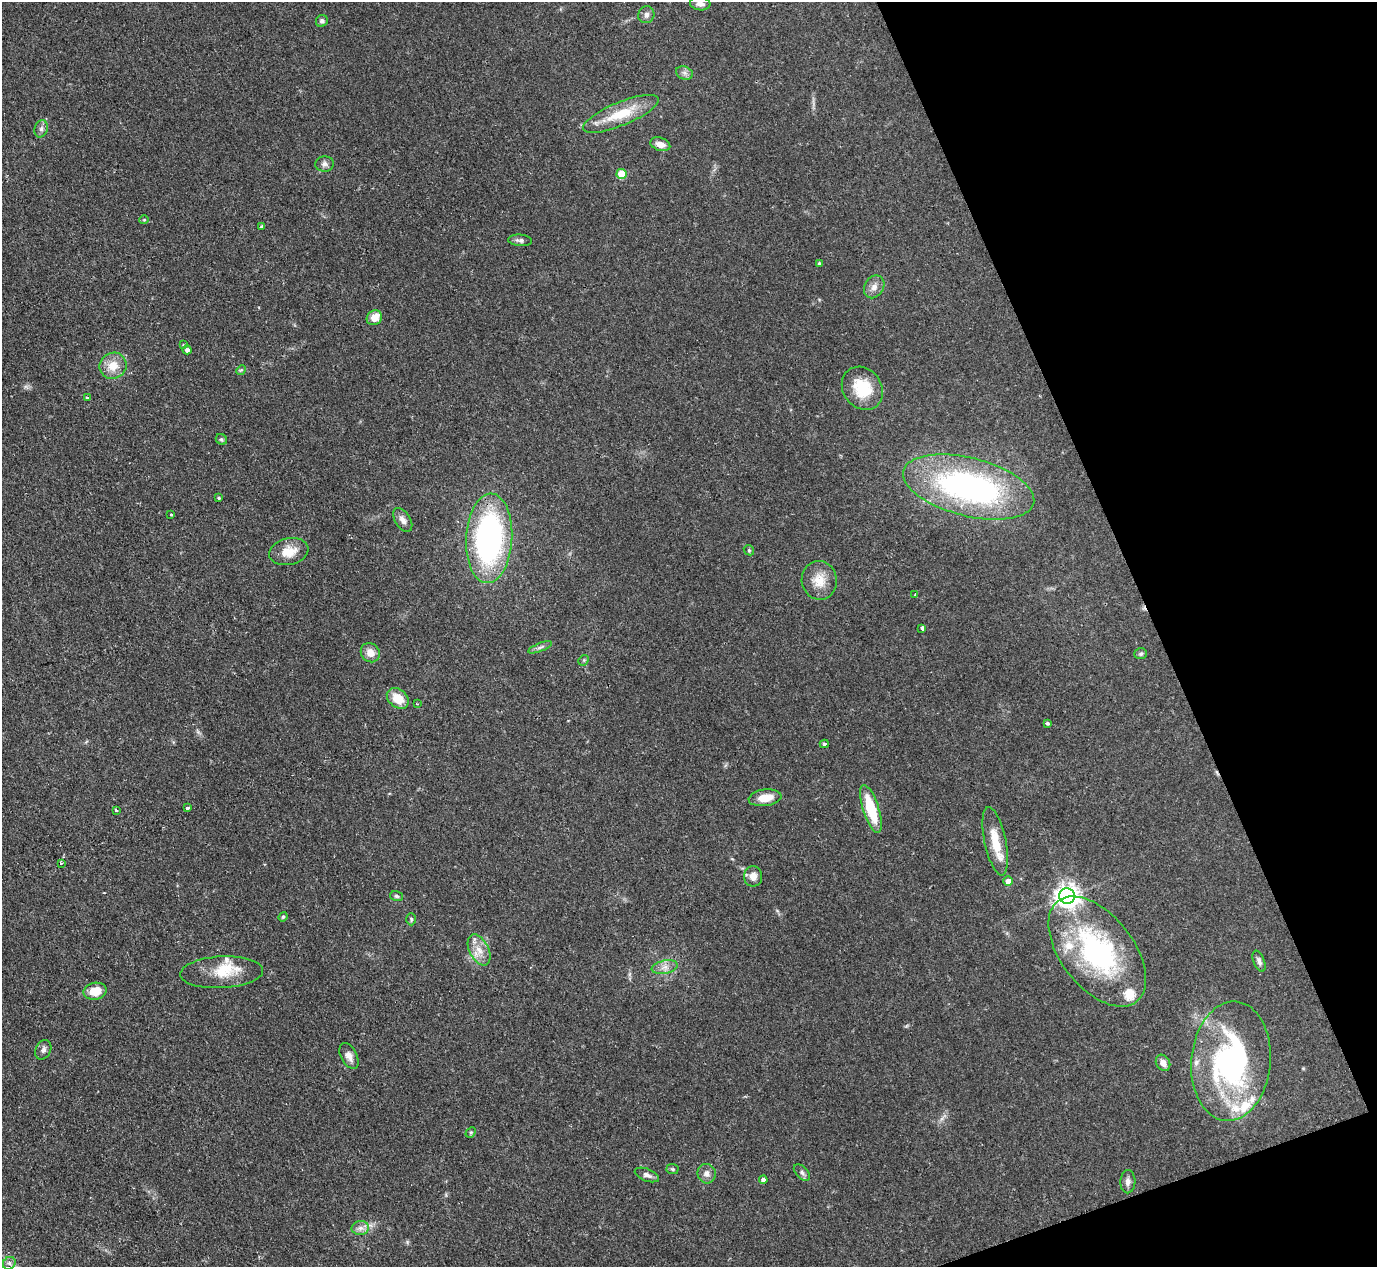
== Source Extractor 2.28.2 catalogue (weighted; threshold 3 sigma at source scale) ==
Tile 12 of 4 x 4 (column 4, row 3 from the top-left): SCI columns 4126-5500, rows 1416-2680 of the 5506 x 5493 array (HDU 1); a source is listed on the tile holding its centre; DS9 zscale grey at full resolution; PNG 1379 x 1269 px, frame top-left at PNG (2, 2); each listed source drawn as its Kron ellipse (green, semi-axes under 4 px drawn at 4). Shown black and unused: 18% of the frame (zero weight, under 2 of 3 exposures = <1% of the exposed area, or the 3 px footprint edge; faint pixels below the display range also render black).
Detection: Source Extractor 2.28.2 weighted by HDU 2 'WHT'; one run over the whole footprint, this tile lists its part. Background 0.0744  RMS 0.0056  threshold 0.025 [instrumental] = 3 sigma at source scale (4.5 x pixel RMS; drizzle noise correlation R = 1.50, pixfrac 1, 0.05/0.05 arcsec/px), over >= 5 px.
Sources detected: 80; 1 cosmic-ray / hot-pixel residue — neither listed nor drawn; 8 inside a brighter listed object's ellipse — not listed separately; the other 71 listed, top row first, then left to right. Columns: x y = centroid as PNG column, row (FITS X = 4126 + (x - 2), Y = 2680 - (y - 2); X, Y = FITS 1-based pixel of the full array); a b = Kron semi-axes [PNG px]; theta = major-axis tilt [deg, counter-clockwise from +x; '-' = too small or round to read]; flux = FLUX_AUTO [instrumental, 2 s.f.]
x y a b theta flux
700 4 10 6 -7 2.6
646 15 8 8 - 2.4
322 21 6 5 - 1.5
684 73 9 6 -21 2
621 114 40 11 23 20
41 129 9 6 76 1.8
660 144 10 6 -19 4.1
325 164 9 7 6 2
622 174 5 5 - 21
144 220 4 4 - 0.58
261 226 3 3 - 0.86
520 240 12 5 -4 1.9
819 263 3 3 - 0.67
874 287 12 9 57 3.6
374 318 8 7 - 6.7
183 345 4 3 - 0.61
187 350 4 4 - 1.7
113 366 14 13 - 8.7
241 370 5 4 - 0.69
862 388 23 19 -53 21
87 398 3 3 - 0.83
221 439 6 5 - 0.9
969 487 67 29 -14 160
218 498 3 2 - 0.58
171 514 3 2 - 0.64
403 520 13 7 -58 3.4
489 538 45 23 87 140
749 550 5 4 - 0.75
289 552 20 13 12 9.9
819 580 19 17 -81 11
915 595 4 3 - 0.68
922 628 4 4 - 2.4
540 647 12 4 22 1.6
370 653 10 9 - 5.3
1141 654 6 5 - 1
584 660 6 4 44 0.76
398 698 12 9 -38 11
417 704 3 3 - 0.52
1047 723 4 3 - 1.3
824 744 4 3 - 0.93
765 798 16 8 7 8.3
187 808 3 3 - 3.4
871 809 25 8 -72 23
116 810 4 3 - 1.5
995 841 35 10 -78 14
61 863 3 3 - 0.63
753 876 10 9 - 4.2
1008 881 5 5 - 4.5
396 896 6 5 - 1
1067 896 8 7 - 510
283 917 5 4 - 0.74
411 919 6 5 - 0.96
479 950 16 9 -63 6.6
1097 951 64 36 -52 110
1259 961 11 5 -68 2
665 967 13 6 12 3.6
222 972 41 16 3 15
95 991 11 8 11 9.9
43 1050 10 7 64 2.2
349 1056 14 8 -62 3.6
1231 1061 60 39 85 130
1163 1063 9 6 -59 3.7
471 1132 6 4 43 0.77
673 1169 6 5 - 0.88
802 1173 10 6 -44 1.7
707 1174 10 9 - 3.2
647 1175 13 6 -21 2.6
763 1180 4 4 - 2.2
1128 1182 11 7 88 2.6
360 1228 8 7 - 2.7
9 1263 7 6 - 1.6
Isophote crosses this tile's border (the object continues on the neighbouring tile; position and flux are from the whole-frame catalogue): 2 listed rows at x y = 700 4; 9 1263